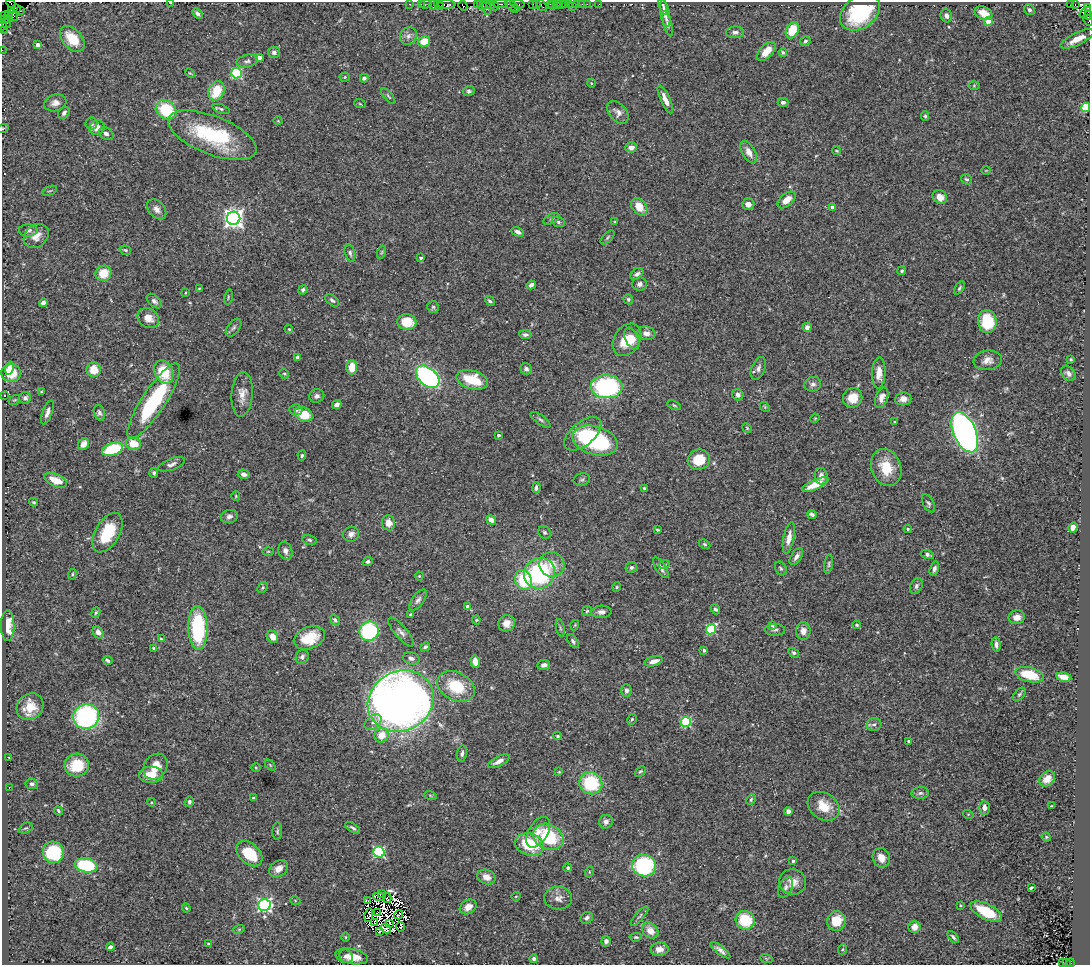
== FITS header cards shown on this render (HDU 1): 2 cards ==
NAXIS1  =                 1088
NAXIS2  =                  963

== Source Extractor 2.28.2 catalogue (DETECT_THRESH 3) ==
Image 1088 x 963 px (HDU 1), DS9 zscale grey, 1 PNG px = 1 image px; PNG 1092 x 967 px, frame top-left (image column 1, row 963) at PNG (2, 2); each listed source drawn as its Kron ellipse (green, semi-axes under 4 px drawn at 4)
Background 0.814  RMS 0.031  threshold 0.0929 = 3 sigma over >= 5 px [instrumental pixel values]
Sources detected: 400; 16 with non-positive FLUX_AUTO (blend fragments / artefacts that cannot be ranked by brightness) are neither listed nor drawn; the other 384 listed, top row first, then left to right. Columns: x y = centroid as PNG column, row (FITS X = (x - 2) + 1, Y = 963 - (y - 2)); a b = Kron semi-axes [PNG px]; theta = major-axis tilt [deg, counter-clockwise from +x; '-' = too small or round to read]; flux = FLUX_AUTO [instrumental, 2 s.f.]
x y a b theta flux
171 2 3 2 - 1.8
11 3 5 2 - 44
409 4 3 2 - 28
421 4 3 2 - 31
426 4 6 3 5 78
490 4 4 3 - 64
500 4 7 2 0 160
517 4 7 3 -10 130
533 4 3 3 - 61
536 4 3 2 - 34
550 4 3 3 - 37
557 4 3 2 - 20
561 4 3 2 - 49
565 4 2 2 - 10
569 4 2 2 - 7.4
576 4 3 3 - 54
582 4 2 2 - 8.9
587 4 2 2 - 23
599 4 3 2 - 5
1071 4 3 3 - 120
434 5 5 2 - 43
439 5 5 3 - 68
447 5 9 3 0 110
477 5 3 3 - 39
482 5 5 3 - 61
542 5 6 3 -54 69
553 5 5 2 - 48
1075 5 4 3 - 21
463 6 5 3 - 110
494 6 5 3 - 170
512 6 8 4 -37 91
572 6 3 2 - 11
663 6 9 4 -72 4.3
486 7 8 3 -77 120
1088 8 2 2 - 32
16 9 4 2 - 57
516 9 3 2 - 73
11 10 4 3 - 200
1029 10 6 5 - 5.2
20 11 3 2 - 28
860 12 22 15 37 160
665 13 14 4 -79 7.9
983 13 9 6 -24 22
1085 13 6 4 40 570
198 14 6 3 -45 6.2
9 15 3 2 - 38
13 15 6 3 -62 120
1089 15 4 2 - 67
5 16 3 2 - 30
946 16 7 5 -65 6.6
8 19 3 2 - 31
4 20 3 2 - 34
1088 20 6 3 -67 85
988 21 4 4 - 30
7 23 5 2 - 66
668 24 13 4 -74 5.7
3 25 5 2 - 76
3 30 3 2 - 19
792 30 8 6 65 44
735 32 9 6 2 6.9
408 36 9 8 - 9.4
72 39 15 9 -49 55
1077 39 18 6 26 27
424 41 6 5 - 39
805 41 5 4 - 4.3
38 45 4 4 - 13
2 50 2 2 - 11
766 51 12 6 47 23
274 52 6 5 - 6.9
783 52 4 4 - 3
259 58 4 4 - 18
247 61 11 6 13 6.7
190 73 5 3 - 2.1
236 73 5 5 - 200
345 77 5 4 - 2.5
364 78 4 4 - 6.5
591 83 4 3 - 1.5
974 86 6 4 1 2
216 91 10 7 66 62
469 91 6 5 - 4.2
388 96 9 3 -50 3.3
665 99 15 4 -66 16
783 102 5 4 - 6.2
55 103 11 8 17 12
360 104 6 3 -19 2
1085 108 5 4 - 120
221 109 9 4 -19 4.2
166 110 11 9 -38 100
618 112 13 8 -49 12
64 113 6 5 - 6.7
925 116 5 4 - 2.9
278 121 4 3 - 1.6
91 124 6 6 - 4.6
3 128 6 3 20 2.1
97 128 8 7 - 18
106 134 8 6 -33 7.3
212 135 47 19 -21 190
631 147 6 5 - 12
836 151 4 3 - 2.1
749 152 12 6 -59 17
986 170 4 3 - 1.3
966 179 6 5 - 3.8
50 191 8 2 21 2.1
940 197 7 6 - 19
786 200 10 6 41 23
748 204 6 5 - 11
639 207 10 7 -50 32
832 207 4 3 - 9.7
157 209 11 8 -48 11
234 218 6 6 - 1200
551 219 8 4 27 4.5
558 222 6 5 - 4.3
615 222 3 2 - 1.6
28 230 9 6 1 6.8
518 232 7 4 -24 8.1
36 236 13 10 40 21
608 237 9 4 46 3.4
125 250 6 4 -16 3.3
382 252 7 4 71 2.9
350 253 9 5 -74 5.2
421 258 3 3 - 3.8
902 271 4 4 - 3.5
104 273 8 7 - 41
637 274 7 5 36 6.8
639 284 7 6 - 7.2
531 285 4 4 - 8.2
199 288 4 3 - 1.7
959 288 7 4 54 3.8
303 290 5 4 - 5.6
185 293 4 2 - 1.5
228 297 8 3 78 2.5
628 299 5 4 - 3.4
332 300 8 5 -38 4.8
154 301 9 5 -41 6.2
490 301 5 3 - 3.6
43 303 4 4 - 8
433 307 6 6 - 3.7
148 318 11 9 -33 20
987 321 11 9 -82 85
407 322 9 8 - 54
807 327 4 4 - 11
234 328 10 6 53 5.9
289 329 4 3 - 1.9
646 333 9 6 -8 13
525 335 6 4 -4 4.7
632 339 12 6 -66 17
627 340 17 13 57 43
297 357 4 3 - 2.9
1071 359 4 3 - 2.2
988 360 14 10 7 15
352 367 7 5 89 33
9 368 7 4 76 9.3
758 368 12 6 67 8.8
526 369 6 5 - 5.6
94 370 7 7 - 30
164 372 12 9 -63 65
11 373 9 8 - 57
879 373 15 6 87 20
1068 373 9 6 -49 7.8
284 374 5 4 - 2.5
428 377 14 8 -42 410
472 380 16 9 -15 72
813 384 8 7 - 7.3
607 387 16 11 -2 300
41 392 4 4 - 2.1
242 394 22 10 86 23
4 395 3 3 - 2.2
738 395 6 5 - 8.7
317 396 8 6 17 7.1
25 398 6 5 - 6
853 398 10 9 - 35
882 398 11 6 71 14
903 399 8 6 2 13
14 400 6 4 32 2.3
154 401 44 11 57 200
337 405 5 4 - 8.2
674 405 7 4 -24 3
765 407 6 4 -47 2.4
296 410 6 5 - 5.5
47 412 12 5 69 9.4
99 413 8 5 -74 6
304 414 9 6 -24 53
815 418 5 4 - 2
540 420 12 4 -36 5.3
895 422 3 2 - 1.9
747 428 5 4 - 2.3
965 432 21 11 -66 1100
583 434 22 11 40 46
498 435 3 3 - 4.5
595 441 23 14 -16 220
83 444 6 5 - 15
133 444 7 6 - 39
113 449 11 6 18 100
302 455 5 4 - 3.3
699 460 11 10 - 55
171 464 14 5 20 8.4
886 467 19 15 -69 59
154 473 5 4 - 4.5
244 474 6 4 -16 8.6
821 476 8 6 -85 12
55 480 12 6 -23 32
582 480 8 6 13 4.5
815 485 14 5 24 33
536 488 5 3 - 5.2
644 488 4 3 - 3.2
236 496 5 4 - 2.5
33 502 4 3 - 2.7
928 503 10 5 -62 5.1
812 514 4 3 - 5.7
229 516 8 6 13 8.5
491 520 5 4 - 11
388 523 7 6 - 19
1073 528 5 4 - 13
908 529 4 4 - 2.4
657 530 4 3 - 2.4
545 532 7 5 -44 4.3
107 533 22 12 60 88
351 534 8 7 - 7.9
789 538 16 5 78 18
309 540 8 4 -13 4.4
705 544 6 4 -27 2.8
268 551 6 4 2 2.2
285 551 9 6 -72 9.2
927 555 7 4 -13 6.1
796 557 9 5 57 8.2
368 562 5 4 - 4.6
829 564 10 4 83 4
552 565 13 12 - 29
665 565 5 4 - 2.7
631 567 6 5 - 5.3
661 568 12 5 -56 8.2
781 568 7 5 -62 3.9
934 569 7 4 75 6.6
540 573 16 15 - 240
72 574 5 4 - 2.4
419 576 4 4 - 2.2
523 580 10 8 -70 98
916 586 8 5 65 5.8
263 587 6 3 47 2.6
617 587 5 4 - 2.6
418 600 12 6 54 7.8
468 606 4 4 - 6.4
715 609 5 4 - 4.5
587 611 5 4 - 2.8
601 612 10 6 4 8.4
96 613 5 4 - 3
411 615 4 4 - 6.2
1017 617 8 6 12 14
335 620 6 4 -53 4.1
476 620 4 4 - 2.1
507 623 8 8 - 17
575 625 5 3 - 1.8
857 625 4 3 - 2.4
8 626 15 6 -90 41
772 626 4 4 - 1.9
198 628 22 9 -88 170
560 628 9 3 -77 3.4
711 629 5 5 - 140
775 630 10 6 1 6.3
369 631 10 9 - 220
803 631 9 7 -88 15
98 632 6 5 - 10
401 632 18 6 -49 10
272 637 6 5 - 13
309 638 16 11 21 55
161 639 4 4 - 2.2
573 641 8 4 -57 4.6
996 645 7 4 -85 7.3
425 647 5 3 - 4.2
154 648 3 3 - 2.8
704 650 3 3 - 4.2
794 653 6 4 -32 4.2
302 657 7 6 - 6.2
411 658 8 6 -15 7
108 660 5 3 - 3.8
654 661 9 5 15 12
475 662 6 4 -77 19
544 665 6 5 - 9.2
1030 675 14 7 -13 58
1064 677 7 4 -10 22
456 686 20 14 -26 84
626 690 6 5 - 7.1
1019 694 8 5 45 3.9
401 701 34 29 30 2000
30 707 14 12 45 37
86 717 13 12 - 320
632 719 6 4 61 3.1
373 722 10 6 37 9.1
686 722 5 5 - 170
874 724 7 6 - 7
382 735 7 7 - 31
558 736 4 3 - 2.6
909 741 3 3 - 2.7
462 754 8 5 81 7.1
9 757 2 2 - 1.2
499 761 12 5 27 11
77 765 12 11 - 65
270 765 6 4 -45 2.5
155 766 14 11 53 31
256 767 4 3 - 1.8
640 771 6 4 43 2.9
559 772 3 3 - 1.6
151 775 12 8 2 32
1047 779 9 6 42 21
591 783 12 11 - 120
32 784 6 5 - 6.7
9 787 2 2 - 1.1
920 793 9 6 2 6.2
430 795 6 4 -20 2.9
253 798 3 3 - 4.9
751 799 6 4 63 3.1
151 802 4 3 - 1.9
189 802 5 4 - 4.9
824 806 17 13 -34 42
1052 806 3 2 - 2.2
984 808 7 5 90 13
58 811 5 3 - 3.1
788 811 4 4 - 8.7
968 814 5 3 - 2
606 822 7 6 - 7.3
26 828 7 4 25 3.5
353 828 8 3 -34 4.6
277 831 9 5 86 3.9
538 832 17 9 60 22
548 837 16 12 -27 120
1046 837 5 4 - 2.4
530 845 14 11 -18 98
53 852 11 10 - 130
379 852 6 5 - 250
249 854 15 10 -43 67
881 858 10 8 -70 21
793 861 3 3 - 4.4
86 865 11 7 -11 170
644 865 12 11 - 190
279 868 10 7 36 16
568 868 4 4 - 4.1
589 872 5 3 - 2.2
486 877 9 7 -22 20
792 882 13 12 - 23
785 887 11 6 63 7.6
1031 888 4 3 - 3.5
381 894 4 3 - 2.9
516 896 4 3 - 1.7
379 897 6 2 -7 2.9
387 898 5 2 - 0.96
558 898 14 11 -3 16
295 900 5 3 - 1.6
368 901 3 2 - 2.3
264 905 6 5 - 410
960 905 3 2 - 2
468 907 9 6 30 15
186 908 4 3 - 2.5
378 912 3 2 - 1.9
986 912 17 7 -27 81
369 915 7 2 78 1.4
399 915 5 2 - 1.2
640 916 12 4 49 5
587 918 6 5 - 6.1
745 920 10 9 - 78
836 921 10 9 - 52
374 922 4 2 - 1.1
389 923 3 2 - 0.48
400 927 5 3 - 1.5
914 927 6 6 - 14
239 929 6 3 19 1.8
386 929 5 2 - 3.2
379 931 4 3 - 3.1
650 931 9 7 -43 22
346 937 5 3 - 1.8
636 937 6 4 7 3.3
953 937 7 3 -48 4.9
606 941 5 4 - 7.5
209 944 4 3 - 4.2
110 947 4 3 - 6.9
659 949 9 7 2 16
843 949 5 3 - 2.3
720 950 12 4 -38 9.4
346 956 7 6 - 9.9
351 956 17 7 -11 31
766 958 6 4 -19 2.6
534 959 4 4 - 5.5
1062 963 3 2 - 2
1067 963 3 2 - 72
1070 963 4 3 - 410
At the frame edge (FLAGS 8, measured only in part): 13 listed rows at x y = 171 2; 11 3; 1088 8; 1089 15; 1088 20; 3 25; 3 30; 2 50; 1085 108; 3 128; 1062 963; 1067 963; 1070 963
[16 non-positive-flux detections neither listed nor drawn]